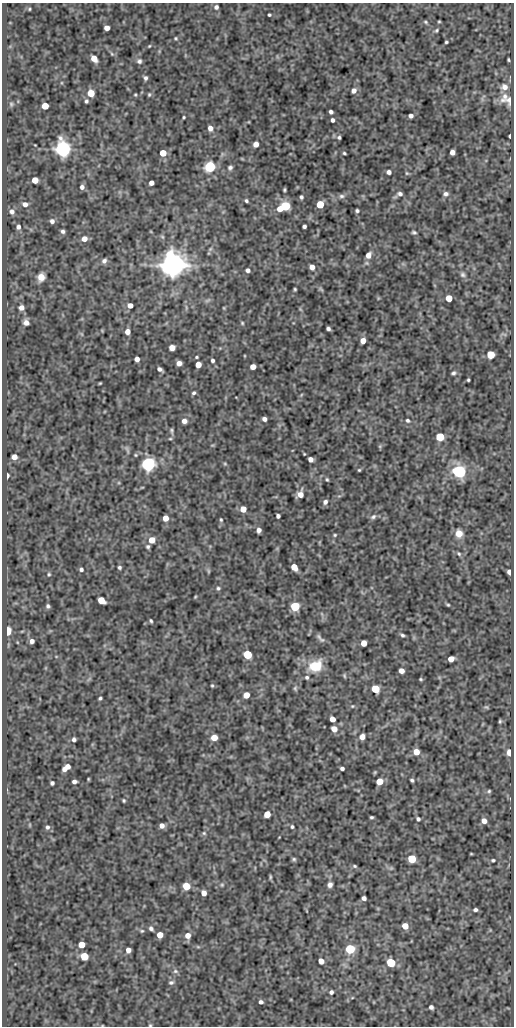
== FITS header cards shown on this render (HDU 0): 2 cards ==
NAXIS1  =                  512
NAXIS2  =                 1024

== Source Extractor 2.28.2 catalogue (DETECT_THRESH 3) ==
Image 512 x 1024 px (HDU 0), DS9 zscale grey, 1 PNG px = 1 image px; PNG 516 x 1028 px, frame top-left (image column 1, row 1024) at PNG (2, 3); no overlay
Background 70.5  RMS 0.55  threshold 1.64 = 3 sigma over >= 5 px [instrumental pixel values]
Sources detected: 216; all 216 listed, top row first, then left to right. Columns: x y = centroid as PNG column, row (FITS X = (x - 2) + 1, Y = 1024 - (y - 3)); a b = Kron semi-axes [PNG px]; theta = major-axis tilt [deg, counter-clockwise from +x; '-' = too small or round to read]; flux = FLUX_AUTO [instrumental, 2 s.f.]
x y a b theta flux
216 7 5 5 - 97
29 9 4 4 - 41
269 15 3 3 - 51
439 21 3 2 - 31
426 22 5 4 - 47
107 28 5 4 - 240
436 30 5 4 - 47
176 38 4 3 - 41
446 42 3 3 - 46
149 46 4 3 - 33
112 54 6 4 -45 53
94 58 6 4 -53 450
508 60 3 3 - 43
139 61 7 7 - 110
145 78 6 5 - 92
504 87 9 8 - 240
354 91 6 5 - 170
91 93 5 5 - 830
135 95 4 3 - 38
149 95 6 4 64 50
505 96 18 8 60 310
509 100 12 7 -88 180
86 101 5 4 - 71
11 104 7 5 -89 64
45 106 5 5 - 750
331 112 4 4 - 100
411 116 4 4 - 130
184 117 3 3 - 40
332 120 4 3 - 97
210 128 6 5 - 210
510 136 4 3 - 52
339 137 3 3 - 62
256 144 5 4 - 240
35 145 2 2 - 22
63 149 6 6 - 19000
452 152 5 4 - 220
163 153 5 5 - 630
344 153 3 3 - 47
210 167 5 5 - 6000
230 168 6 5 - 94
389 172 4 4 - 130
407 173 5 4 - 44
35 180 5 5 - 530
151 183 4 4 - 190
82 187 5 5 - 130
284 190 3 2 - 46
400 194 8 6 -9 110
446 194 6 6 - 110
341 196 8 6 0 97
301 197 4 3 - 67
246 201 4 3 - 59
25 204 7 6 - 190
320 204 5 5 - 1100
285 206 5 5 - 2600
280 209 5 4 - 320
357 211 4 3 - 63
12 212 7 7 - 160
52 221 5 5 - 130
304 226 4 4 - 86
18 227 6 5 - 140
63 231 5 4 - 86
414 232 5 4 - 66
162 237 6 5 - 53
84 239 5 5 - 280
210 249 6 4 46 55
368 255 6 5 - 250
104 261 6 5 - 120
172 265 7 7 - 63000
312 267 5 4 - 270
248 270 4 4 - 110
463 274 7 6 - 91
41 277 7 6 - 360
295 289 3 2 - 41
321 289 8 4 -52 54
449 298 5 5 - 660
207 300 9 4 21 74
130 305 5 4 - 250
21 308 6 5 - 190
186 308 9 3 -85 61
300 309 6 4 -71 43
26 323 6 5 - 230
242 323 4 4 - 43
328 329 4 3 - 86
127 332 5 4 - 260
363 341 5 4 - 320
172 348 5 5 - 250
491 355 5 5 - 1100
196 357 3 3 - 40
137 359 5 4 - 210
213 360 4 4 - 77
179 363 5 4 - 220
198 365 5 5 - 440
253 367 5 4 - 320
160 369 6 4 -35 120
453 373 5 4 - 70
468 380 3 3 - 45
100 383 3 2 - 34
194 393 5 4 - 70
264 419 4 4 - 130
407 420 5 4 - 62
184 421 5 5 - 200
172 431 9 5 -83 75
440 437 5 5 - 1500
127 450 12 3 -66 74
136 455 4 4 - 38
14 457 5 5 - 260
310 459 5 4 - 170
148 464 6 6 - 11000
225 464 5 4 - 43
359 470 3 3 - 36
459 471 6 6 - 8700
7 476 4 3 - 170
327 479 4 3 - 46
300 494 7 6 - 340
325 502 6 5 - 120
243 509 5 5 - 370
278 516 4 4 - 100
373 517 9 6 33 100
165 518 5 5 - 340
221 520 5 3 - 43
259 530 5 4 - 160
459 533 8 7 - 360
335 535 5 4 - 43
152 540 5 5 - 470
148 547 4 4 - 65
459 554 7 4 -42 65
119 567 4 4 - 64
294 567 6 4 -52 510
81 569 5 4 - 87
208 571 6 4 -89 47
509 572 5 4 - 220
49 574 5 4 - 50
218 588 5 5 - 62
195 597 4 3 - 33
101 600 6 5 - 630
448 605 5 3 - 45
48 606 4 4 - 74
295 606 5 5 - 2100
151 621 4 3 - 51
8 631 5 4 - 1900
402 635 5 4 - 64
319 636 9 5 -54 79
322 640 8 5 -13 75
32 641 4 4 - 160
364 643 5 5 - 490
247 655 5 5 - 1800
451 659 5 4 - 360
315 666 15 11 30 950
401 671 5 4 - 250
344 676 6 4 -71 46
307 677 5 5 - 71
421 679 4 3 - 40
212 685 4 4 - 39
295 688 7 5 -76 61
375 689 5 5 - 1500
246 695 5 5 - 410
100 698 4 3 - 59
352 706 5 4 - 41
486 707 6 4 -35 44
332 719 5 4 - 360
500 721 4 3 - 49
334 729 5 4 - 350
214 737 5 5 - 520
362 737 5 5 - 270
74 739 4 4 - 95
416 752 5 5 - 380
509 752 5 4 - 530
68 766 6 4 1 200
342 768 4 3 - 96
64 769 5 4 - 150
88 779 3 2 - 31
412 780 4 3 - 61
379 781 5 5 - 640
74 782 4 4 - 130
52 783 4 4 - 88
489 791 5 4 - 56
124 800 3 3 - 46
267 814 5 5 - 550
371 817 4 3 - 53
418 819 5 4 - 78
484 821 5 5 - 240
162 826 4 4 - 200
47 827 5 5 - 85
292 827 4 3 - 54
204 833 5 4 - 49
471 854 4 2 - 30
294 859 5 4 - 59
412 859 5 5 - 1600
493 860 5 4 - 50
355 866 6 4 -27 55
391 868 5 5 - 53
270 877 7 3 90 47
222 885 5 4 - 50
330 885 6 5 - 130
186 886 5 5 - 1100
204 893 5 4 - 270
364 898 4 4 - 130
475 910 4 3 - 83
405 926 5 5 - 480
151 928 5 4 - 97
142 931 6 4 20 48
160 935 5 5 - 470
188 935 6 6 - 270
81 945 5 5 - 480
198 947 6 4 -19 42
350 949 5 5 - 3300
128 950 5 4 - 250
84 956 5 5 - 1300
321 961 5 4 - 310
391 962 5 5 - 2100
175 971 8 6 -14 90
171 982 7 5 14 86
331 992 5 4 - 94
261 1002 4 4 - 96
431 1007 4 4 - 110
150 1025 5 4 - 39
At the frame edge (FLAGS 8, measured only in part): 1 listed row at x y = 150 1025